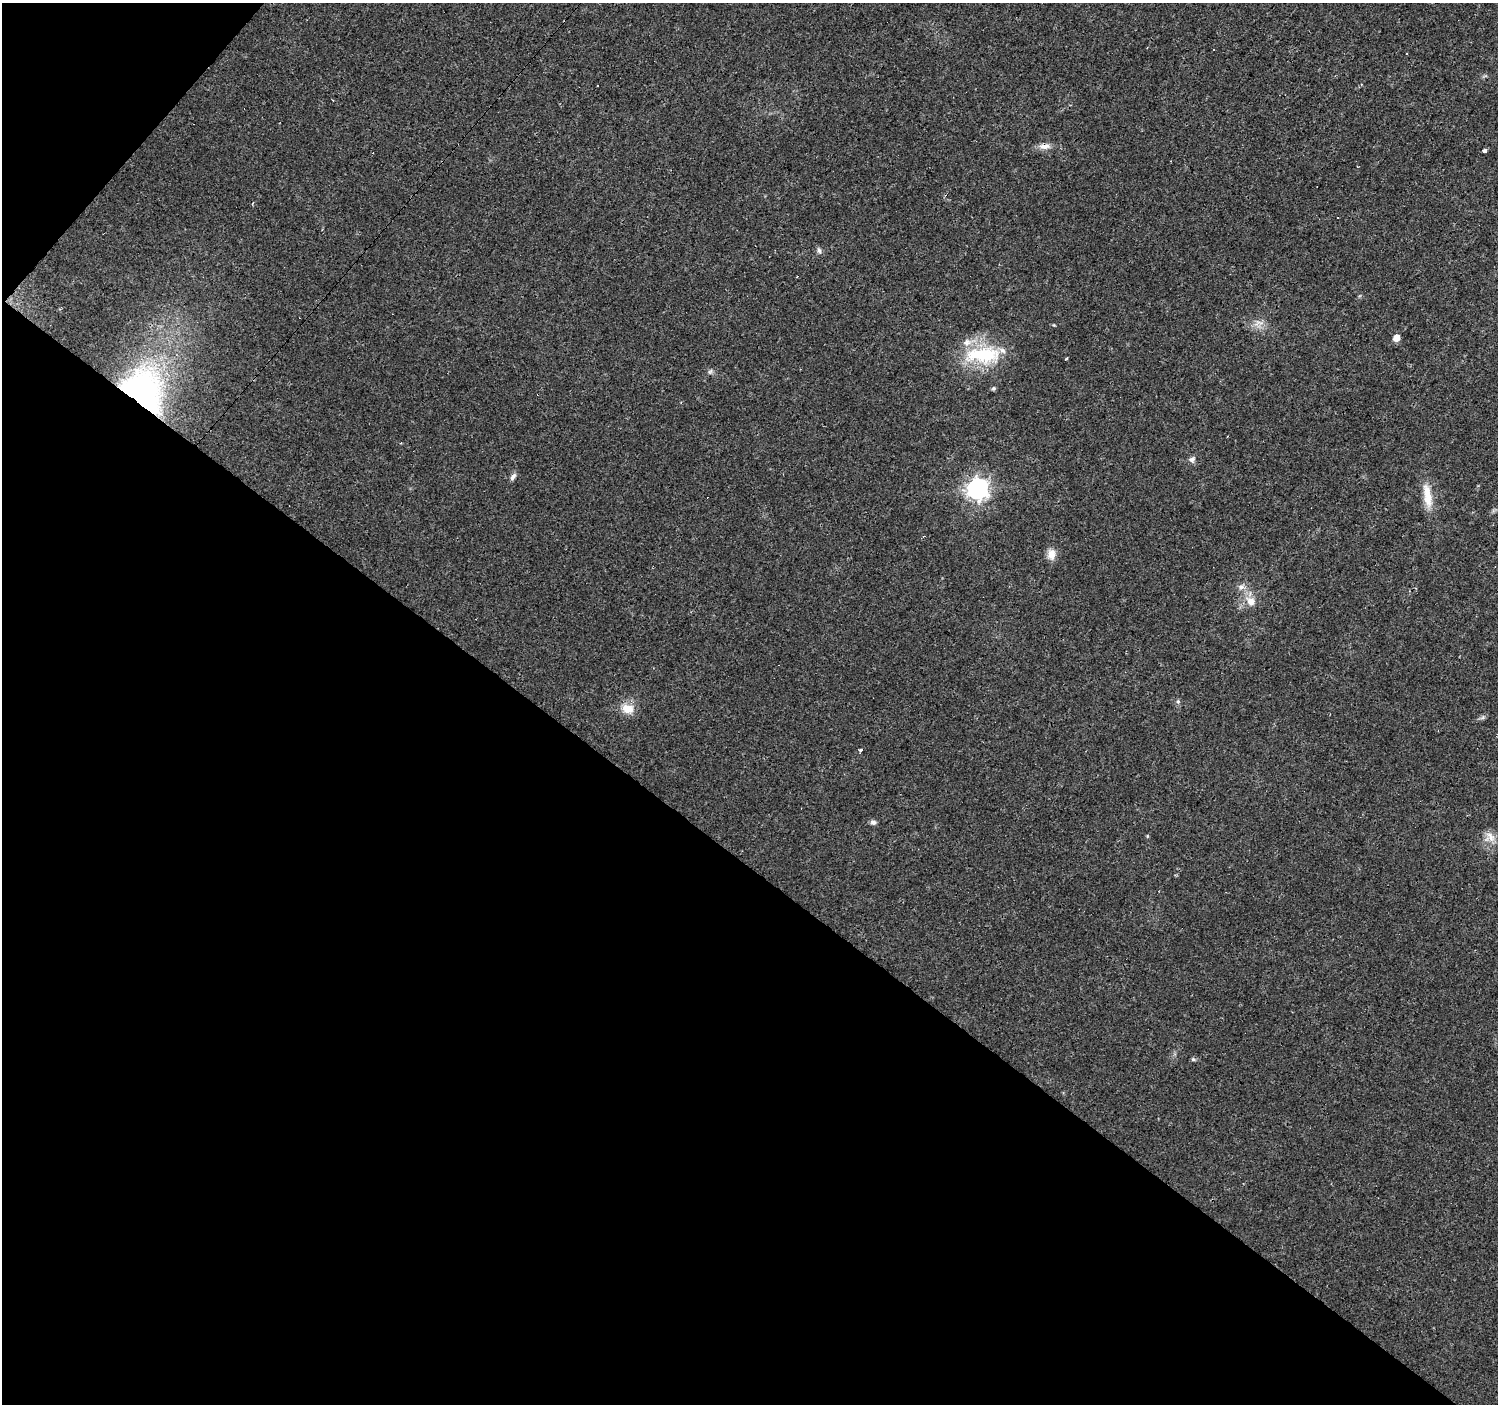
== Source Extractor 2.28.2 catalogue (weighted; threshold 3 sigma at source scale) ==
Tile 9 of 4 x 4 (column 1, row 3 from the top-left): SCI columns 1-1496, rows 1573-2974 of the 5984 x 6013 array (HDU 1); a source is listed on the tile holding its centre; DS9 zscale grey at full resolution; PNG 1500 x 1406 px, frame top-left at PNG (2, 3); no overlay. Shown black and unused: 40% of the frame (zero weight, under 3 of 4 exposures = <1% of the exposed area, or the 3 px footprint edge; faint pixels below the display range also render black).
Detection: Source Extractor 2.28.2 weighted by HDU 2 'WHT'; one run over the whole footprint, this tile lists its part. Background 0.0294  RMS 0.0034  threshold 0.0154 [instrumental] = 3 sigma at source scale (4.5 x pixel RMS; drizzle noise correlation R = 1.50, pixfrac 1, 0.0396/0.0396 arcsec/px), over >= 5 px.
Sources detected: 33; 6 cosmic-ray / hot-pixel residue — not listed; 1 inside a brighter listed object's ellipse — not listed separately; the other 26 listed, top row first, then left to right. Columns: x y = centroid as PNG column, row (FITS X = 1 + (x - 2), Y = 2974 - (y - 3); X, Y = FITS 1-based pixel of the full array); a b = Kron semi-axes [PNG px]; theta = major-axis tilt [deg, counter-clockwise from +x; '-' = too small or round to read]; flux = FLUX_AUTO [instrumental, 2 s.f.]
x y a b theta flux
1407 54 3 2 - 0.39
597 86 2 2 - 0.26
1045 146 17 7 2 2.5
1484 150 3 3 - 8.2
1338 217 2 2 - 0.27
819 250 9 5 -70 0.87
1258 323 13 9 3 2.5
1396 338 5 5 - 3.3
983 355 51 22 0 21
710 372 7 5 53 0.74
993 388 6 5 - 0.54
142 390 55 44 -52 76
1192 459 9 7 30 1.1
513 477 10 5 57 1.2
977 489 8 8 - 190
1427 496 35 10 -80 6.7
1051 554 13 9 81 3.2
1241 587 8 6 2 1.3
1250 601 14 10 -54 3.6
1178 701 6 5 - 0.65
628 709 18 13 -12 4.5
1482 718 7 4 19 0.69
861 750 4 3 - 3.7
873 822 8 7 - 1
1490 837 17 8 -53 2.9
1193 1059 5 5 - 0.55
Overlapping masked pixels (flux is a lower limit): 2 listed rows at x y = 1045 146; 142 390